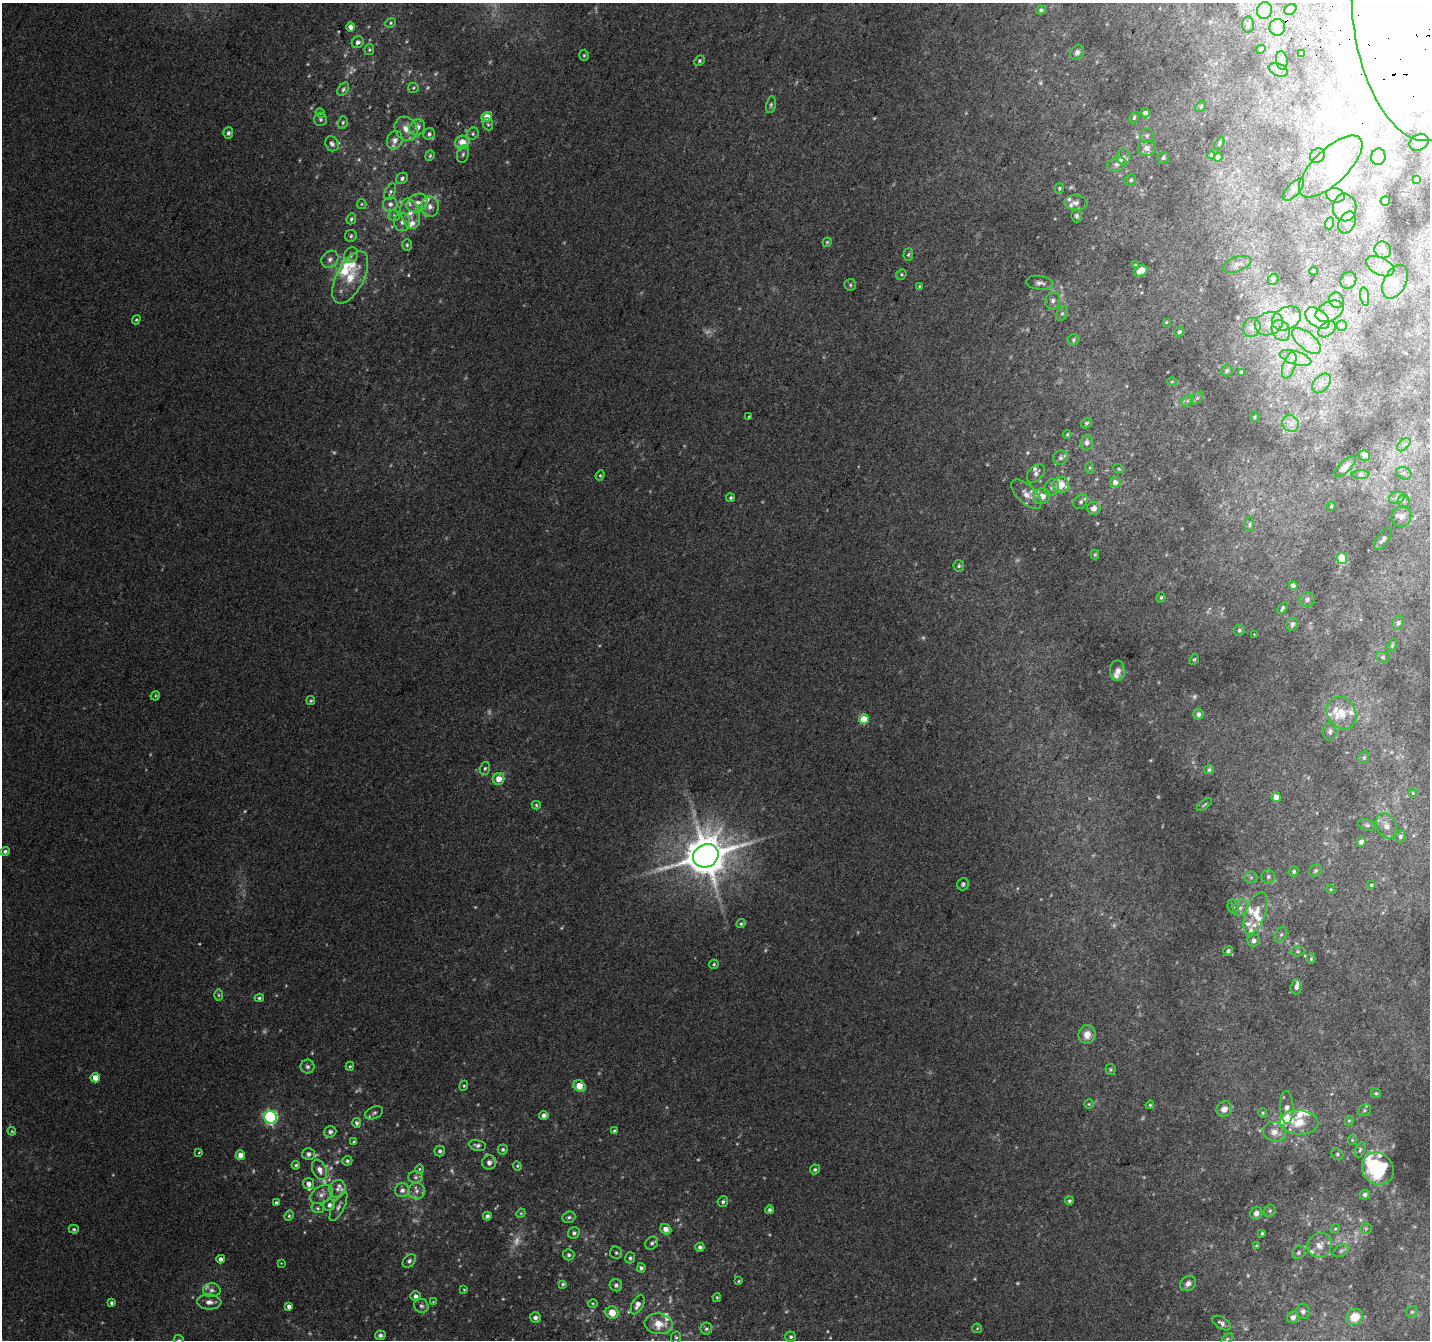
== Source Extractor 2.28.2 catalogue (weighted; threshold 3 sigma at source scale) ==
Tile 10 of 4 x 4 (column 2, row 3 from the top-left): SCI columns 1456-2883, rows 1646-2983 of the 5758 x 5899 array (HDU 1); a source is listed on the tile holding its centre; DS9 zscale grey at full resolution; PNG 1432 x 1342 px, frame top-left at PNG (2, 3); each listed source drawn as its Kron ellipse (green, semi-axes under 4 px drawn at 4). Shown black and unused: <1% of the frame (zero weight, under 2 of 3 exposures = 2% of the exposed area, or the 3 px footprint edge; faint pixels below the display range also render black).
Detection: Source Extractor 2.28.2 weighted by HDU 2 'WHT'; one run over the whole footprint, this tile lists its part. Background 0.0817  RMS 0.014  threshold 0.0628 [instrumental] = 3 sigma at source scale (4.5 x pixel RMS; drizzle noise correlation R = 1.50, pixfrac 1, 0.0396/0.0396 arcsec/px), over >= 5 px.
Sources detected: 407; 46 too faint to see at this stretch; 7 inside a brighter object's white glare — neither listed nor drawn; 42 inside a brighter listed object's ellipse — not listed separately; the other 312 listed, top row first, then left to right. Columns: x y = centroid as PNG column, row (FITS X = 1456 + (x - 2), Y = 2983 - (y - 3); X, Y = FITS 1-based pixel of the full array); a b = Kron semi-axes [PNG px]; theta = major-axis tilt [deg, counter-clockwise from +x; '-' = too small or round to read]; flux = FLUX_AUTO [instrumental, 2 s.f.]
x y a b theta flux
1290 9 6 5 - 2.7
1041 10 5 4 - 3
1264 10 8 7 - 13
1412 21 121 58 -82 1500
391 23 5 4 - 1.7
1248 24 8 6 88 3.6
351 27 4 4 - 8.2
1277 27 8 7 - 12
358 42 6 5 - 4.9
1261 49 4 4 - 3.8
369 50 5 5 - 2.1
1077 52 8 6 58 4.8
1301 53 3 3 - 2.4
584 55 5 4 - 1.9
1282 60 9 6 -81 4.5
699 61 6 4 48 2.5
1278 70 10 6 -22 5.2
413 88 5 5 - 2
343 89 7 5 55 2.8
771 105 8 5 79 2.9
1201 106 6 4 47 2.1
320 113 5 4 - 1.7
1145 113 5 4 - 5
487 117 6 4 34 25
1134 117 6 4 64 2.1
321 120 6 6 - 2.7
343 122 6 4 75 2.4
488 124 6 5 - 2.4
417 127 8 7 - 8.9
406 129 13 11 -53 15
228 133 6 5 - 3.6
429 134 6 5 - 3.4
473 134 6 5 - 2.5
1147 136 7 6 - 3.3
395 140 9 7 67 8.9
462 142 7 6 - 17
1419 142 10 7 31 6.9
332 144 8 6 -60 4.7
1219 144 7 4 60 1.8
1147 148 9 8 - 7.9
463 154 9 5 79 4.1
1211 155 4 4 - 1.7
430 156 5 4 - 2
1317 156 8 7 - 4.5
1124 157 7 7 - 4.2
1218 157 4 4 - 7.1
1378 157 8 7 - 7.1
1163 158 6 5 - 2.6
1117 164 9 7 18 5.3
1331 166 41 17 44 67
402 178 6 5 - 4.5
1131 180 6 5 - 2.9
1417 180 3 3 - 2.7
1059 188 5 4 - 2.2
1294 189 14 6 48 6.3
390 192 9 5 64 3.2
1335 195 9 7 -15 8.2
1385 201 5 4 - 17
417 203 11 8 30 13
1076 203 11 7 -4 6.5
362 204 5 4 - 1.6
390 204 7 7 - 5.7
430 207 10 8 -86 8.9
1345 207 14 11 -88 17
410 214 15 9 -75 15
394 215 6 5 - 2.9
1076 216 6 5 - 2.7
351 219 5 4 - 2.5
402 222 9 8 - 6.7
1347 222 11 8 62 7.7
1330 223 6 4 70 1.8
351 236 6 6 - 2.8
827 242 4 4 - 1.7
407 245 6 5 - 2.7
1383 250 8 8 - 8.6
908 254 6 4 85 2.1
351 255 8 6 55 4.9
330 259 9 7 46 6.3
1237 264 15 7 20 6.4
1135 265 4 4 - 1.4
1380 266 15 8 -26 13
1141 271 7 5 25 13
1313 271 4 3 - 1.2
901 274 6 5 - 2
350 277 29 13 63 37
1273 279 6 5 - 2
1348 280 9 7 54 8.4
1395 282 18 11 62 18
1040 283 14 7 -8 6.5
850 285 6 5 - 2.6
919 286 4 3 - 1.3
1365 296 9 4 -81 4.1
1336 300 8 7 - 5
1053 301 8 7 - 6
1330 311 15 9 26 15
1062 313 8 5 63 2.9
1286 318 15 11 27 20
1317 318 14 8 -37 60
136 320 5 3 - 1.8
1166 322 3 3 - 2.2
1269 324 14 11 19 19
1342 326 5 5 - 2.8
1252 327 9 8 - 9.6
1327 329 10 6 40 6.8
1281 330 11 8 -61 11
1179 332 5 4 - 3
1074 340 6 5 - 2.5
1306 341 17 8 -40 18
1295 358 16 6 -17 13
1289 365 14 6 72 9.2
1227 371 6 5 - 3.1
1242 372 4 3 - 4
1172 382 5 3 - 1.4
1321 383 11 7 49 8.4
1197 398 7 4 46 2.8
1187 401 6 4 44 2.4
749 417 3 2 - 1.2
1254 417 5 3 - 1.2
1086 423 6 5 - 2.5
1290 423 9 8 - 8
1067 434 4 3 - 1.4
1087 443 8 6 85 5.5
1404 445 8 4 44 4.3
1365 455 6 5 - 6
1061 458 8 7 - 4.7
1345 467 13 5 42 8
1090 468 6 4 90 1.8
1119 469 6 3 -19 1.7
1404 473 8 6 -22 3.6
1036 474 11 7 49 6.1
1360 474 9 4 1 3.1
600 475 5 4 - 1.6
1115 482 5 5 - 8.5
1061 485 8 8 - 25
1052 487 9 7 65 5.2
1026 494 19 9 -43 15
1042 496 8 7 - 14
731 498 4 4 - 2.2
1397 498 8 6 21 4.7
1403 501 6 6 - 3.6
1081 502 8 6 46 4
1331 506 4 4 - 1.6
1094 508 7 7 - 7.4
1401 517 10 10 - 9
1249 525 8 4 84 2.7
1383 539 13 6 56 4.7
1095 555 5 4 - 1.6
1342 558 6 5 - 31
959 566 6 5 - 2.8
1293 586 4 4 - 6.1
1161 597 5 4 - 2
1307 600 8 7 - 4.5
1282 608 7 3 60 2.4
1398 623 7 6 - 3.9
1292 624 6 5 - 4.8
1239 630 5 5 - 3
1254 634 3 2 - 0.95
1392 645 7 4 70 1.9
1383 657 6 5 - 2.5
1194 659 5 4 - 1.9
1117 671 10 7 -89 8.8
155 696 5 3 - 1.5
311 701 4 4 - 1.6
1342 713 17 14 -59 25
1198 714 5 5 - 5.2
864 719 5 5 - 37
1330 732 9 6 87 4.3
1364 758 6 5 - 2.6
485 768 6 5 - 3.1
1209 770 5 4 - 2.5
498 779 6 5 - 15
1413 793 4 3 - 1
1276 797 5 5 - 12
1204 804 9 3 37 1.9
536 805 4 4 - 2
1367 825 9 5 -15 3.5
1386 826 13 9 -62 11
1400 836 6 5 - 3.2
1361 842 5 4 - 7
5 851 5 4 - 3.6
706 856 13 11 30 5400
1294 871 5 4 - 2.9
1315 871 6 5 - 2.8
1251 877 6 6 - 2.8
1268 877 7 6 - 3.7
963 884 6 5 - 2.9
1371 885 4 4 - 1.6
1331 889 4 4 - 1.5
1233 906 7 5 -76 3.2
1240 908 9 7 63 6.1
1256 913 22 10 70 23
741 924 5 4 - 1.9
1281 934 8 5 62 3.1
1254 941 6 6 - 6.5
1228 951 5 4 - 3.2
1297 951 7 5 0 2.5
1311 959 5 4 - 1.8
714 964 5 4 - 2
1296 987 7 5 85 5.4
218 995 6 4 -89 1.9
259 998 5 3 - 2.3
1087 1034 9 8 - 14
350 1066 4 3 - 1.8
307 1067 7 7 - 4
1111 1069 5 5 - 1.9
95 1078 4 4 - 15
464 1086 5 4 - 1.6
579 1086 6 5 - 22
1376 1093 5 5 - 2.1
1089 1104 5 4 - 1.5
1150 1105 4 3 - 1.5
1287 1107 17 6 -88 9.6
1224 1109 8 7 - 8.8
1364 1110 7 5 23 2.8
374 1113 9 6 24 3.9
1263 1113 5 4 - 1.7
544 1115 5 4 - 6
271 1117 6 6 - 280
1349 1121 5 4 - 1.7
1299 1122 19 12 -3 30
357 1123 5 4 - 2.9
12 1131 4 4 - 1.4
614 1131 4 3 - 2.9
330 1132 6 5 - 4.4
1274 1132 12 9 -19 13
1352 1140 5 4 - 1.5
354 1142 4 4 - 2.3
477 1145 8 5 -13 4.6
503 1149 5 5 - 2.8
1360 1150 8 5 68 2.6
440 1151 5 5 - 3.4
199 1153 4 2 - 1.1
309 1154 6 6 - 5.2
1337 1154 6 5 - 2.6
240 1155 5 5 - 9.9
347 1161 5 5 - 2.5
489 1163 7 7 - 7
296 1165 4 4 - 2.2
517 1166 5 4 - 1.5
419 1169 4 4 - 1.6
815 1169 5 4 - 2.8
1378 1169 17 15 -46 110
319 1170 10 7 -65 9.4
416 1177 7 6 - 3.2
309 1184 5 5 - 6
337 1189 9 8 - 6.7
402 1190 7 7 - 5.9
417 1191 8 8 - 6.2
321 1194 12 8 31 8.7
1365 1195 5 5 - 3.9
1069 1201 4 4 - 2.4
723 1202 5 5 - 2.9
276 1203 3 3 - 2.6
329 1205 6 5 - 5.7
339 1206 16 5 64 5.8
318 1208 6 5 - 2.4
769 1210 4 4 - 3.3
1270 1211 6 5 - 2.5
521 1213 5 3 - 1.4
1256 1213 6 6 - 6
289 1216 5 4 - 1.8
487 1216 4 4 - 3.1
569 1217 7 5 22 3
74 1229 5 4 - 2.3
666 1229 6 5 - 10
1335 1229 5 4 - 1.8
1366 1229 6 5 - 2.2
574 1233 6 5 - 3.6
1262 1233 3 3 - 1.6
652 1243 7 6 - 3.4
1319 1245 13 11 58 13
1256 1246 4 3 - 2
700 1247 4 4 - 4.1
1341 1251 8 5 29 3.3
1299 1252 7 6 - 2.9
616 1253 6 6 - 2.8
569 1255 6 5 - 3
630 1258 5 5 - 2.6
221 1259 4 4 - 4.9
409 1261 8 5 46 4.1
281 1263 3 3 - 0.84
641 1268 5 4 - 2.9
739 1281 3 3 - 1.4
1188 1283 8 6 43 6.5
563 1284 4 4 - 2.4
616 1285 6 6 - 3.2
212 1290 9 7 0 5
464 1290 3 3 - 1.2
416 1296 5 5 - 5.9
717 1297 4 3 - 1.7
209 1302 12 7 -2 8.2
433 1302 4 4 - 1.2
111 1303 4 3 - 2.6
593 1303 5 3 - 1.4
638 1305 10 5 64 9
289 1306 4 4 - 5.5
421 1306 7 6 - 4
1303 1311 7 6 - 4.5
1412 1312 6 5 - 2.3
612 1313 6 6 - 19
1293 1317 6 5 - 6.6
1355 1317 9 7 36 28
535 1318 6 5 - 6.1
1222 1323 10 5 -33 4.7
659 1324 14 10 -9 23
977 1328 5 4 - 1.6
706 1329 6 6 - 2.8
380 1335 5 5 - 4.3
676 1337 6 5 - 2.5
791 1337 5 5 - 3.1
1227 1339 7 4 44 2.2
179 1340 6 5 - 2.6
Overlapping masked pixels (flux is a lower limit): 1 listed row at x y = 1412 21
Isophote crosses this tile's border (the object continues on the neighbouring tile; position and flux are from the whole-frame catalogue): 2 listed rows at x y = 1412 21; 179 1340